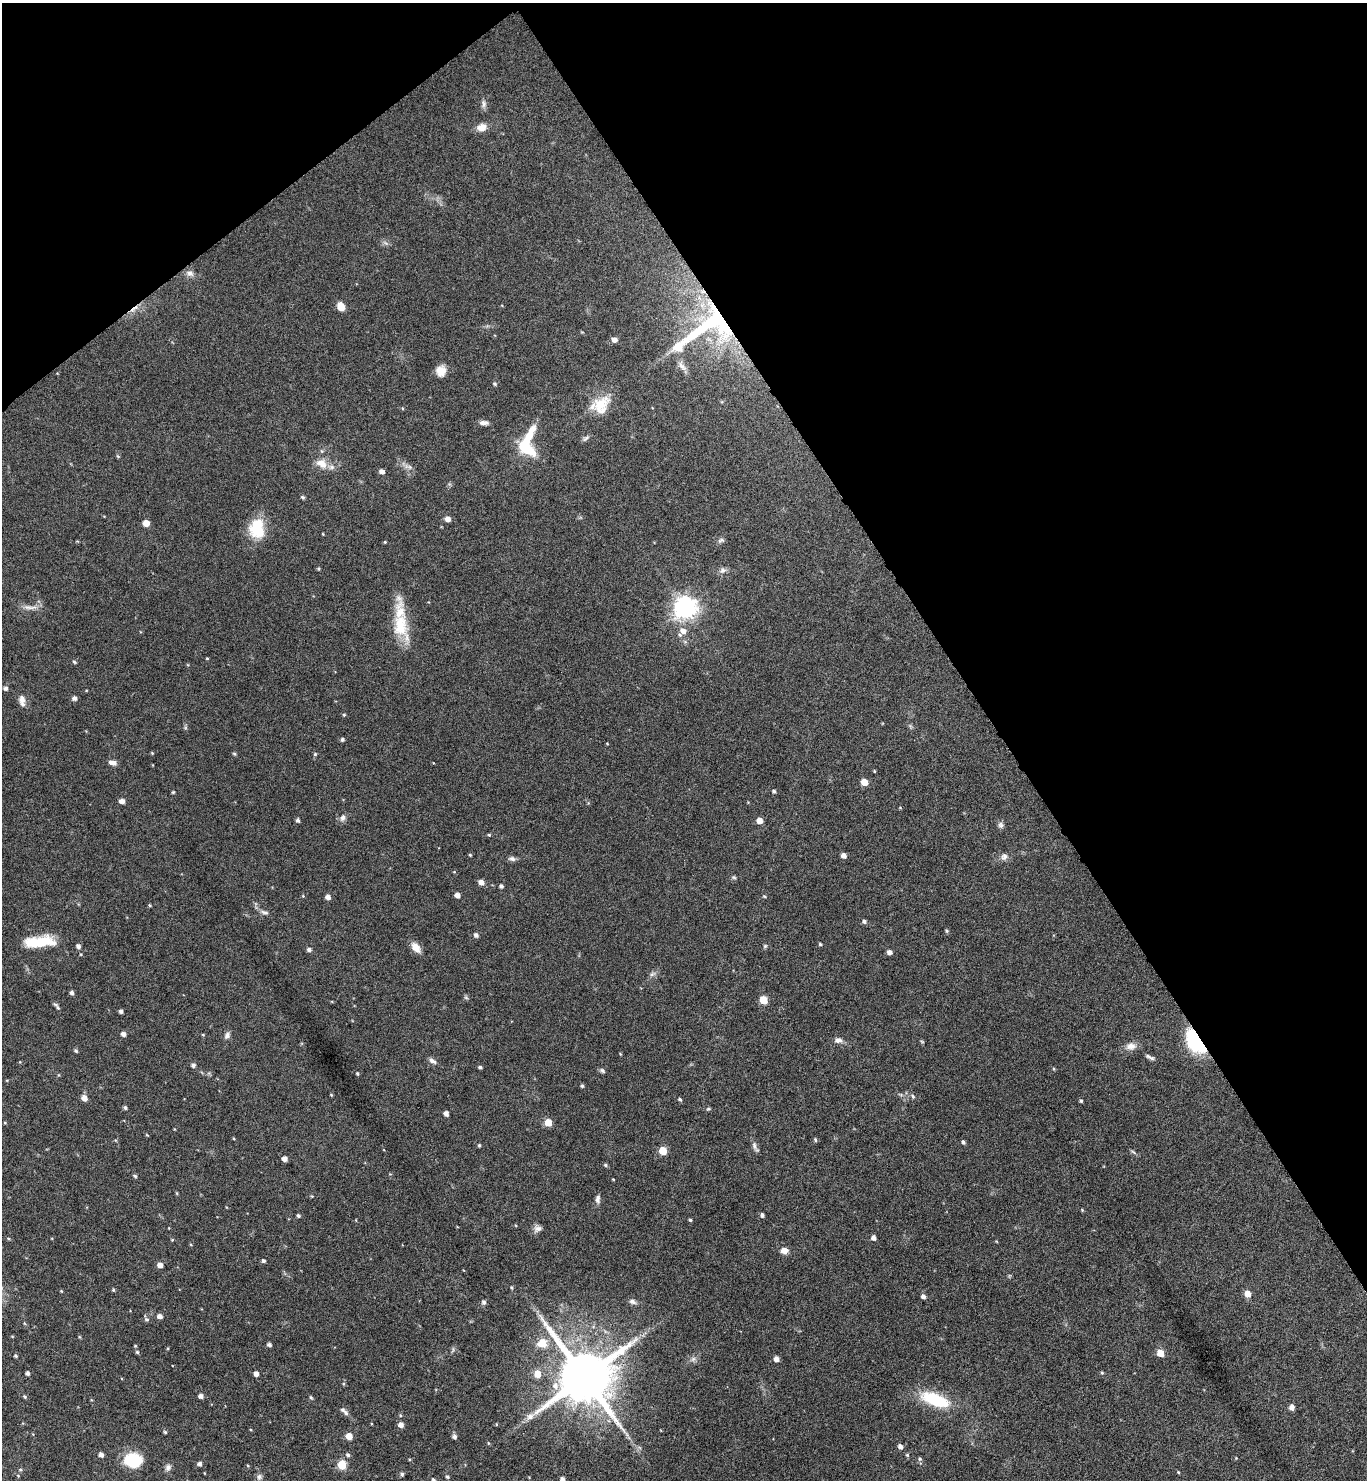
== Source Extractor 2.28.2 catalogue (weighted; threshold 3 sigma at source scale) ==
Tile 3 of 4 x 4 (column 3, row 1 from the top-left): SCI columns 2888-4252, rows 4441-5918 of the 5914 x 5919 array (HDU 1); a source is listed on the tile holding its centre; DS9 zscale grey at full resolution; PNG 1369 x 1482 px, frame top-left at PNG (2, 3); no overlay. Shown black and unused: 32% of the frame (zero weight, under 4 of 8 exposures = <1% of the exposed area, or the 3 px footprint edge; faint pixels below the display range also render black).
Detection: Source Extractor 2.28.2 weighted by HDU 2 'WHT'; one run over the whole footprint, this tile lists its part. Background 0.0784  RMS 0.0045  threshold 0.0183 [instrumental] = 3 sigma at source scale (4.09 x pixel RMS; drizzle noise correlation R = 1.36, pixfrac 0.8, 0.05/0.05 arcsec/px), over >= 5 px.
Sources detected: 186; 1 too faint to see at this stretch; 1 inside a brighter object's white glare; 1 cosmic-ray / hot-pixel residue — not listed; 4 inside a brighter listed object's ellipse — not listed separately; the other 179 listed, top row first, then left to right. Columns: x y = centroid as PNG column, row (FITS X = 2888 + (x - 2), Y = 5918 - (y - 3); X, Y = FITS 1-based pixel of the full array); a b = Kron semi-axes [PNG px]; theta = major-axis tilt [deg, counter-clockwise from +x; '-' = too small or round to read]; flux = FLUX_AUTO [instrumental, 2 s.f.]
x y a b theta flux
484 104 12 6 -89 1.5
482 127 12 9 14 3.5
190 273 11 8 -24 2.1
341 307 8 6 -63 4.8
709 324 79 37 28 62
614 340 5 5 - 2.1
441 371 11 10 - 4.8
495 384 6 4 -32 0.6
601 405 27 20 53 11
484 423 12 6 0 1.8
586 438 11 5 37 1
527 449 22 11 -37 14
118 456 6 4 -31 0.47
322 463 17 12 -31 5
410 467 8 6 -20 1.4
382 471 5 4 - 2
302 497 5 4 - 0.71
448 519 5 5 - 2.5
146 523 5 5 - 4.2
257 528 25 19 89 13
323 534 4 2 - 0.29
721 540 10 6 19 1.1
385 542 4 3 - 0.4
318 569 4 4 - 0.47
722 570 10 8 25 1.7
30 607 23 5 -3 2.6
685 608 8 8 - 290
400 626 39 19 -73 15
683 631 8 8 - 2.9
207 658 3 3 - 0.38
74 662 5 4 - 0.54
5 688 5 5 - 1.2
74 698 5 5 - 1.4
22 700 16 8 -81 2.6
344 715 4 4 - 0.43
342 739 4 4 - 0.79
152 753 4 3 - 0.38
234 754 5 4 - 0.55
315 754 5 5 - 0.58
113 763 9 6 -13 2.2
874 771 3 3 - 0.37
864 782 5 5 - 5.2
774 791 5 4 - 0.74
173 792 4 4 - 0.43
122 801 5 5 - 2.2
343 818 10 8 59 1.7
298 820 5 4 - 1
759 820 5 5 - 4
1001 825 8 8 - 1.2
489 835 4 4 - 0.44
470 855 4 3 - 0.42
844 855 5 4 - 2.2
1004 856 10 8 65 1.8
512 859 10 6 -8 1.3
734 877 6 4 -42 0.61
481 882 5 5 - 2.5
501 886 4 4 - 0.94
457 895 5 4 - 2.1
764 896 5 3 - 0.41
328 897 5 5 - 2
150 905 4 3 - 0.46
264 912 11 5 -21 1.4
864 921 5 5 - 1
947 931 5 4 - 0.55
476 935 5 4 - 1.3
45 941 26 15 -4 11
820 944 4 4 - 0.52
78 946 5 4 - 1.3
765 946 5 5 - 0.61
416 948 13 8 -51 3.9
309 949 5 5 - 1.2
889 952 5 4 - 1.8
652 974 10 5 27 1.2
72 993 4 4 - 1.1
466 998 6 4 -19 0.58
763 1000 5 5 - 9.8
57 1006 10 3 -50 0.99
121 1011 4 3 - 1.1
123 1034 5 5 - 1.6
203 1035 5 3 - 0.35
227 1035 9 7 58 1.5
838 1040 10 7 -2 1.8
1195 1041 21 12 -57 36
1131 1046 14 10 3 3
76 1051 5 4 - 0.67
1150 1057 12 4 -24 1.2
432 1061 11 6 -34 1.5
193 1065 5 5 - 1.2
480 1067 4 3 - 0.74
1054 1069 5 3 - 0.4
602 1071 7 5 -34 0.88
357 1073 4 4 - 0.54
582 1086 4 4 - 0.59
331 1095 4 4 - 0.37
913 1096 6 4 -67 0.71
84 1098 5 5 - 3
680 1099 5 4 - 0.65
1081 1101 4 3 - 0.61
125 1108 5 4 - 0.78
708 1109 5 4 - 0.5
446 1114 5 4 - 1.6
548 1122 5 5 - 7.8
5 1123 4 3 - 0.36
147 1135 4 3 - 0.35
815 1140 5 4 - 0.61
963 1142 5 4 - 0.93
479 1145 4 3 - 0.57
754 1145 12 6 -81 1.5
663 1151 5 5 - 10
1133 1152 8 4 -37 0.71
284 1159 4 4 - 2.5
605 1165 5 4 - 0.66
135 1176 5 4 - 0.71
613 1179 3 3 - 0.29
598 1199 10 6 88 1.6
1082 1210 4 4 - 0.37
762 1215 4 4 - 1.2
298 1216 4 4 - 0.77
690 1220 4 3 - 0.54
538 1229 11 8 18 1.8
8 1238 5 3 - 0.43
874 1238 5 4 - 1.7
172 1240 4 4 - 0.38
784 1251 8 7 - 2.9
263 1261 4 4 - 0.97
160 1265 5 5 - 2.4
113 1290 4 3 - 0.54
61 1291 4 3 - 0.35
1247 1294 5 5 - 4.1
923 1296 5 4 - 1.4
484 1302 6 6 - 0.92
632 1302 10 6 -19 1.5
160 1316 5 5 - 1.9
146 1319 7 6 - 0.9
79 1337 4 4 - 0.41
542 1343 6 6 - 12
269 1345 5 4 - 1
135 1346 4 3 - 0.39
137 1352 4 4 - 0.6
1160 1353 5 5 - 6.3
16 1356 4 3 - 0.6
693 1359 7 6 - 1.3
776 1359 5 5 - 2.3
28 1373 4 4 - 1.1
1102 1373 5 4 - 0.5
256 1374 5 4 - 2
537 1374 6 5 - 6
585 1377 16 15 - 3200
343 1384 6 4 -89 0.5
555 1386 9 8 - 2.8
201 1396 5 4 - 1.7
25 1397 5 4 - 0.61
311 1397 6 4 -67 0.55
935 1399 35 14 -20 20
1292 1407 6 5 - 1.8
346 1413 9 6 -54 1.4
496 1424 5 3 - 0.31
401 1425 5 5 - 2.2
165 1432 4 4 - 0.56
349 1436 5 5 - 5.3
454 1436 5 5 - 1.3
488 1443 5 3 - 0.35
900 1447 5 4 - 1.7
101 1455 5 4 - 1.8
348 1455 5 4 - 0.81
907 1455 5 4 - 0.56
1236 1458 4 4 - 0.3
920 1459 5 5 - 0.69
133 1460 20 15 -2 14
199 1464 5 4 - 1.3
342 1465 5 5 - 15
168 1467 9 7 70 1.6
20 1470 5 4 - 0.5
1178 1472 4 4 - 0.39
402 1474 5 4 - 0.71
259 1477 9 6 80 1.3
447 1477 5 4 - 0.75
562 1479 4 4 - 1.7
433 1480 5 4 - 0.71
Overlapping masked pixels (flux is a lower limit): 2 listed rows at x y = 709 324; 1195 1041
Isophote crosses this tile's border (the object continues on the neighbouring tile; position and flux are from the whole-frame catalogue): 3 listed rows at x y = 133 1460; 562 1479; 433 1480